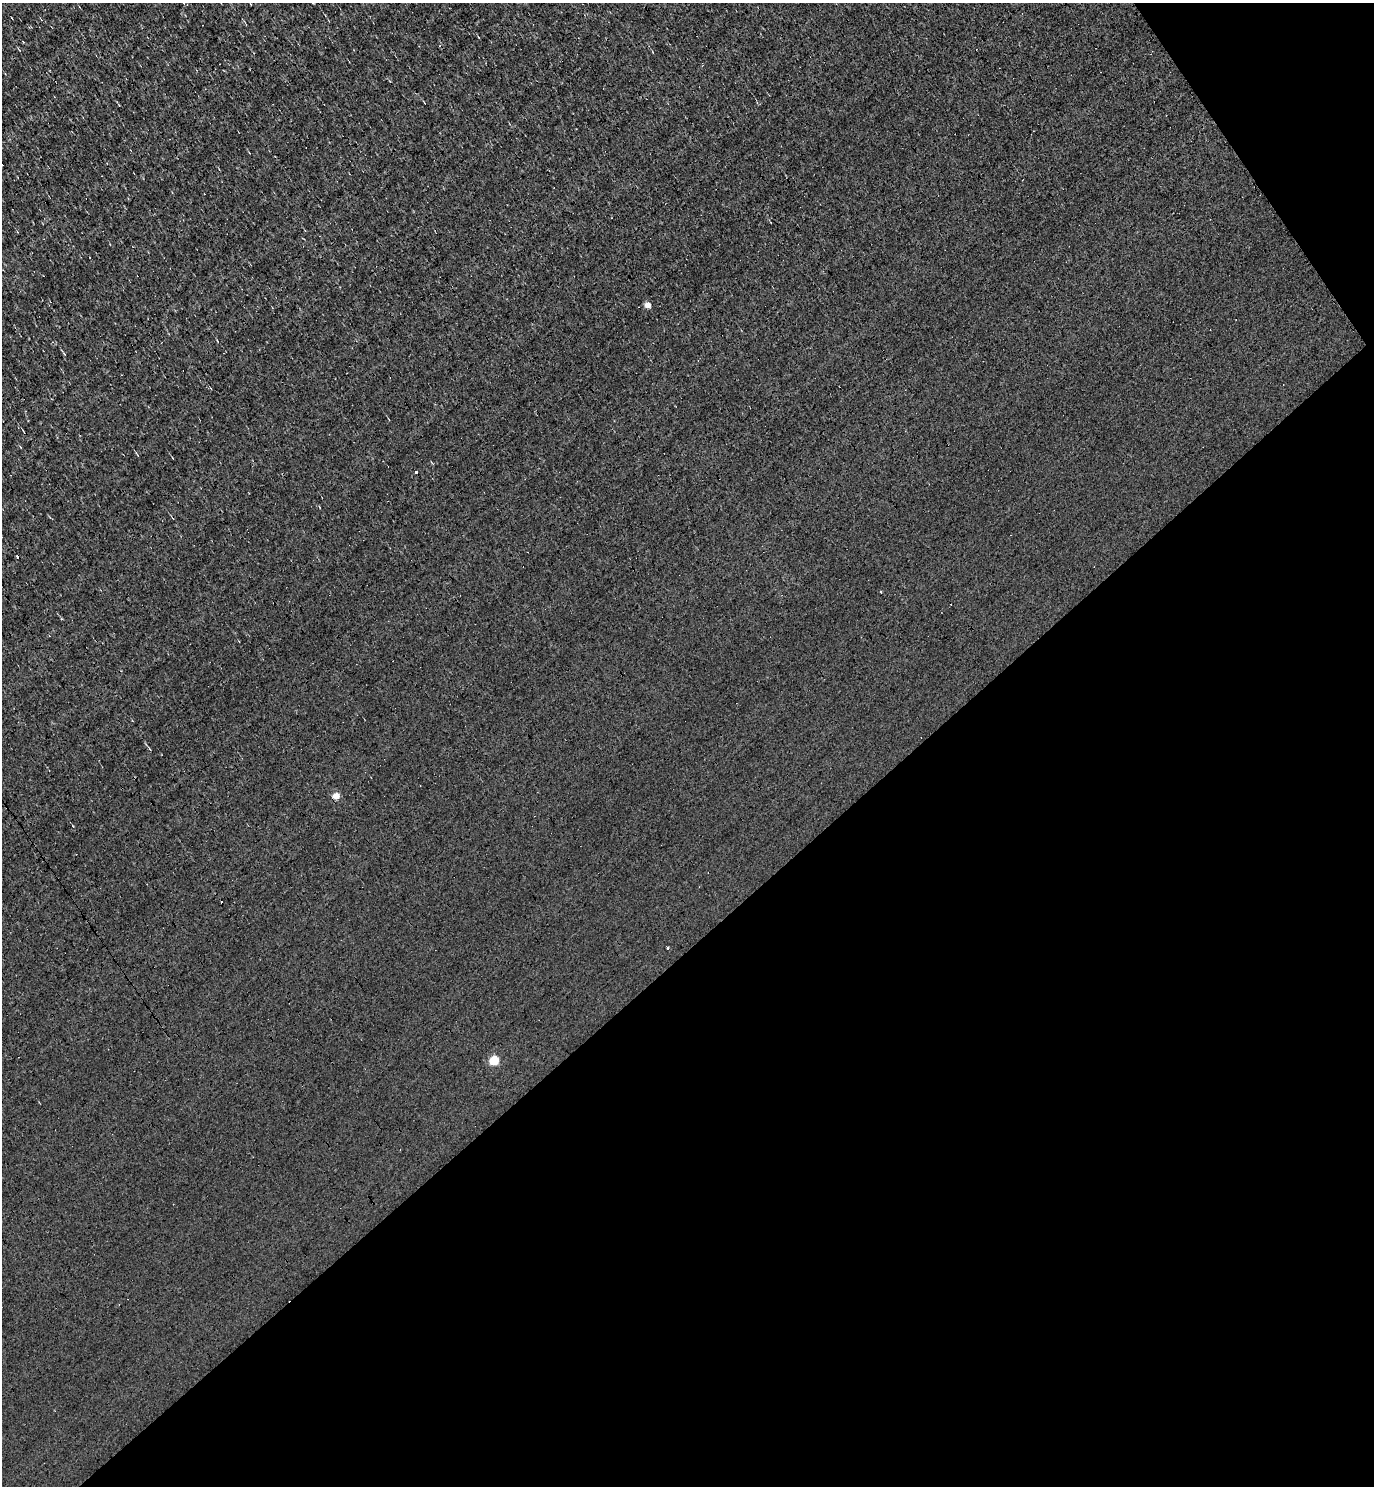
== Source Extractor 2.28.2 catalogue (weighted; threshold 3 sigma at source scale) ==
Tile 12 of 4 x 4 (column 4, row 3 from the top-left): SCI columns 4269-5640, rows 1485-2968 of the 5935 x 5937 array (HDU 1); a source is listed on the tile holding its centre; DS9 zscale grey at full resolution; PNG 1376 x 1488 px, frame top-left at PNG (2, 3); no overlay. Shown black and unused: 39% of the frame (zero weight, under 3 of 4 exposures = <1% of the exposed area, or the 3 px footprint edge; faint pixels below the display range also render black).
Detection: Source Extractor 2.28.2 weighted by HDU 2 'WHT'; one run over the whole footprint, this tile lists its part. Background 0.00207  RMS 0.043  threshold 0.193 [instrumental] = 3 sigma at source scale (4.5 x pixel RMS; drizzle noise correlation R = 1.50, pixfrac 1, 0.05/0.05 arcsec/px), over >= 5 px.
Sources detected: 11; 5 cosmic-ray / hot-pixel residue — not listed; the other 6 listed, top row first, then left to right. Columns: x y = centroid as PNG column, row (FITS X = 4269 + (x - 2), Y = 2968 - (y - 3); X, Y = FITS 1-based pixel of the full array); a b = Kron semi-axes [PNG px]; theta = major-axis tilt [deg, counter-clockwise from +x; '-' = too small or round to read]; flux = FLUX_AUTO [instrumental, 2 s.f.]
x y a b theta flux
648 305 4 4 - 44
416 472 3 3 - 17
881 592 3 3 - 7.8
336 796 4 4 - 74
668 948 4 3 - 38
494 1060 5 5 - 230